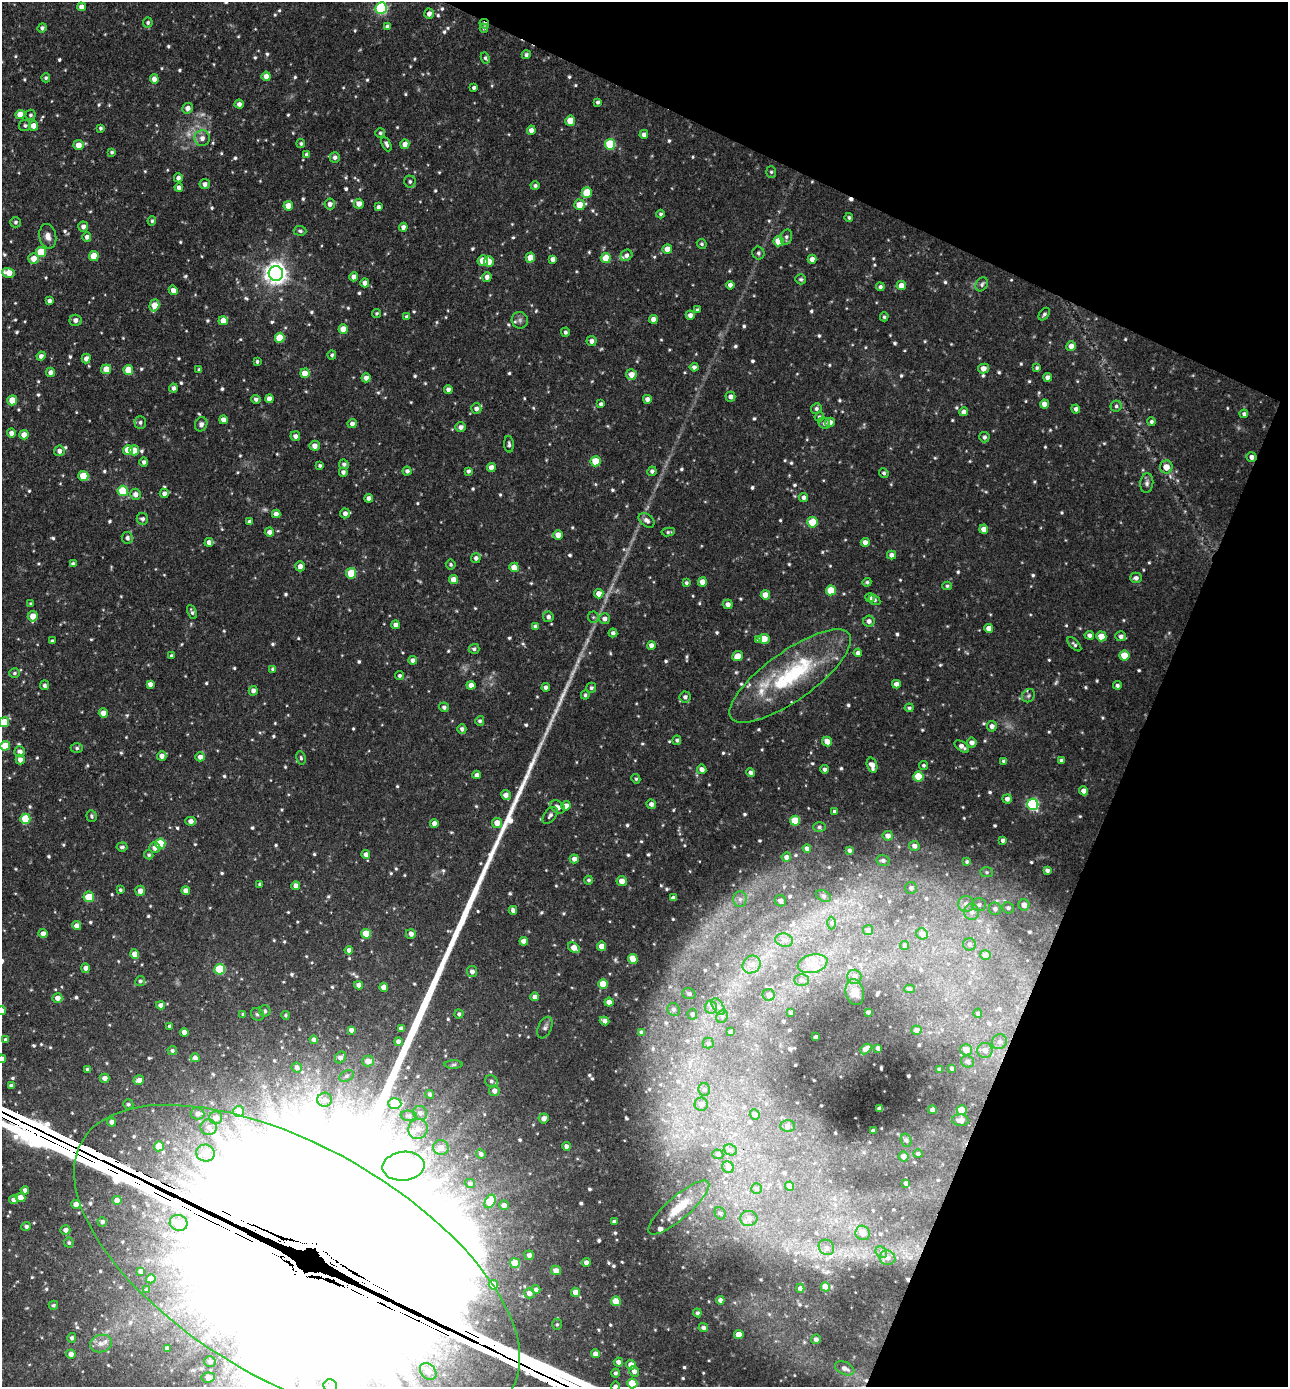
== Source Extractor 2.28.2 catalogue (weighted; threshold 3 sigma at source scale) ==
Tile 8 of 4 x 4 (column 4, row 2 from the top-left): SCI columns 4168-5453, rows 2806-4190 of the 5628 x 5611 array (HDU 1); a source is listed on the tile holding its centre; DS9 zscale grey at full resolution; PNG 1290 x 1389 px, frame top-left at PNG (2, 2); each listed source drawn as its Kron ellipse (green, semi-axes under 4 px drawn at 4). Shown black and unused: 22% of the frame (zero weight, under 3 of 4 exposures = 5% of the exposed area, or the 3 px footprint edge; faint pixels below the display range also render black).
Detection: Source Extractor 2.28.2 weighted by HDU 2 'WHT'; one run over the whole footprint, this tile lists its part. Background 0.262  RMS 0.01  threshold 0.0452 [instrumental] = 3 sigma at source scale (4.5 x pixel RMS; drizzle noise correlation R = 1.50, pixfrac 1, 0.05/0.05 arcsec/px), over >= 5 px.
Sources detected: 867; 8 too faint to see at this stretch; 1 rendered entirely black (masked); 7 inside a brighter object's white glare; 3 cosmic-ray / hot-pixel residue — neither listed nor drawn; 7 inside a brighter listed object's ellipse — not listed separately; of the other 841, all 500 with FLUX_AUTO >= 1.78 (the completeness limit of this list) listed and drawn (341 fainter detections not listed), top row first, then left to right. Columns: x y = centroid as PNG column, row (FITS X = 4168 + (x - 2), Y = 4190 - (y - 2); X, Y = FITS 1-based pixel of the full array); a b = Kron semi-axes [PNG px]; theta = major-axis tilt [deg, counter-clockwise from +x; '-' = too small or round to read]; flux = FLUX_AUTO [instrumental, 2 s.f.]
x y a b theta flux
81 7 4 4 - 6.8
381 8 6 5 - 130
429 14 5 4 - 4.6
148 23 5 5 - 2.1
484 24 5 3 - 2.6
387 27 4 4 - 2.9
42 28 5 4 - 2.7
484 28 4 4 - 1.9
526 55 4 4 - 2.5
485 58 6 4 -62 1.9
266 76 4 4 - 8.4
46 78 4 4 - 1.8
154 79 5 4 - 6.9
474 88 4 3 - 2.6
598 102 4 3 - 2
239 104 4 4 - 3.8
187 108 5 5 - 5.5
20 115 4 4 - 13
30 115 5 5 - 2
570 121 5 5 - 18
25 125 6 5 - 2.4
33 126 5 4 - 9.5
100 128 4 3 - 1.9
531 130 4 4 - 5.2
380 133 5 4 - 1.9
644 134 4 4 - 4.3
202 138 8 7 - 5.5
301 144 4 4 - 2.3
386 144 8 4 -66 3.1
405 144 5 4 - 6.8
610 144 5 5 - 55
78 145 5 5 - 9.7
112 152 4 4 - 1.9
307 155 4 4 - 4.4
335 157 5 5 - 3.4
771 172 6 5 - 1.9
178 178 4 4 - 3.6
410 182 6 6 - 2.4
205 184 5 5 - 4.8
535 186 4 4 - 2.3
179 187 4 4 - 4.7
587 193 5 5 - 31
330 204 5 5 - 4.8
359 204 5 5 - 7.2
579 205 5 5 - 14
288 206 5 4 - 14
378 207 4 3 - 3.2
660 214 4 4 - 2.1
849 217 4 4 - 1.8
152 221 4 4 - 2
16 222 5 5 - 2.2
83 227 5 5 - 4.5
403 227 4 4 - 5.5
300 231 6 5 - 1.9
48 236 12 8 -78 6.6
87 237 4 4 - 4.3
786 237 8 5 77 2.8
779 241 5 5 - 23
702 244 5 4 - 1.9
667 249 5 4 - 9.9
41 252 5 5 - 31
758 253 6 6 - 2.4
626 255 6 5 - 3.8
94 256 5 5 - 23
530 258 5 4 - 13
606 258 5 5 - 19
34 259 5 5 - 10
553 259 4 4 - 4.8
812 259 4 4 - 6.6
483 261 5 5 - 19
489 262 5 4 - 9.3
9 273 6 5 - 15
276 273 7 7 - 760
354 277 4 4 - 5.8
487 277 5 4 - 4.3
801 279 5 5 - 1.8
365 283 4 4 - 5.4
982 284 7 5 57 2.7
730 285 4 4 - 4.5
901 286 5 4 - 9.9
880 287 4 4 - 2.7
173 290 5 4 - 6
49 301 4 4 - 3.8
154 305 6 4 73 17
697 310 4 3 - 1.8
377 313 4 4 - 1.8
1044 314 7 4 53 2.2
690 315 4 4 - 5
407 317 4 4 - 3.4
884 317 4 4 - 1.8
653 319 4 4 - 6.4
76 320 6 5 - 5.3
520 320 8 8 - 4
223 321 4 4 - 11
343 329 5 4 - 15
565 332 5 4 - 2.3
280 338 5 5 - 31
591 341 5 5 - 4.6
1071 346 5 4 - 7.7
332 355 4 4 - 1.9
41 356 4 4 - 4.2
86 358 5 4 - 5.4
257 361 3 3 - 1.9
694 367 4 4 - 3.5
983 368 5 5 - 7.4
1037 368 4 4 - 2.1
106 369 5 5 - 14
128 370 5 5 - 21
199 370 3 3 - 2
51 372 4 4 - 5.8
305 373 5 4 - 14
631 375 5 5 - 9.3
1048 377 4 4 - 5.1
366 378 4 4 - 6.2
173 388 4 4 - 3.2
448 389 4 4 - 4.5
730 397 5 5 - 4.2
256 399 5 4 - 3
269 399 4 4 - 6.8
647 399 4 4 - 4.7
12 400 5 5 - 18
601 404 4 4 - 2.8
1044 404 4 4 - 7.1
1116 406 5 5 - 2.1
476 409 5 5 - 4.2
816 409 5 5 - 2.7
1076 409 4 4 - 4
964 412 4 4 - 5.7
1244 414 4 4 - 2.9
819 417 5 4 - 2
223 420 4 4 - 6.5
140 422 6 6 - 2.7
830 422 5 4 - 6
1151 422 4 4 - 2.3
824 423 6 5 - 2.7
201 424 7 6 - 3.7
352 424 4 4 - 4.1
461 427 5 4 - 4.4
11 433 4 4 - 5.2
24 435 4 4 - 10
295 436 5 5 - 4.3
984 437 5 5 - 2.7
509 444 8 4 -86 2.5
315 446 5 5 - 5.5
128 450 5 5 - 20
134 450 5 5 - 13
59 451 5 5 - 5.1
1252 457 5 5 - 4.4
595 461 5 5 - 30
144 462 5 4 - 3.1
344 464 5 4 - 2.8
320 466 4 4 - 2
1166 467 6 6 - 9.6
491 468 4 4 - 8.2
407 471 4 4 - 3.3
468 471 4 4 - 2.7
652 471 5 4 - 2.8
343 472 4 4 - 3.6
884 473 5 4 - 1.9
83 476 5 5 - 24
1147 483 10 6 84 3.5
123 491 5 5 - 50
164 493 4 4 - 4.8
135 494 5 5 - 5.7
804 497 4 4 - 4.1
369 498 4 4 - 4.9
345 513 5 5 - 4.8
276 514 4 4 - 6.2
142 519 6 5 - 3.3
647 520 9 6 -37 4.7
250 522 4 4 - 4
812 522 5 5 - 27
984 529 4 4 - 8.6
269 532 4 4 - 4.9
668 532 7 4 7 1.9
558 535 5 4 - 11
127 538 6 5 - 3.2
209 542 4 4 - 4.9
865 542 4 4 - 6.4
892 555 4 4 - 6
476 558 5 4 - 3.4
73 564 4 4 - 3.3
451 564 5 5 - 1.9
300 566 5 4 - 5.9
514 567 5 4 - 14
351 573 5 5 - 37
1136 578 6 5 - 4.3
453 580 4 4 - 11
702 582 4 4 - 9.9
867 582 4 4 - 1.9
686 583 4 4 - 2.1
947 586 4 4 - 1.8
831 590 5 5 - 29
599 594 4 4 - 9.2
765 595 4 4 - 13
870 598 5 4 - 3.2
874 600 6 4 -31 2.2
31 604 3 3 - 1.9
728 604 5 5 - 5.3
192 612 7 4 -65 2.4
33 616 5 5 - 11
548 617 5 5 - 3.6
593 617 5 5 - 1.9
605 619 5 5 - 4.6
869 621 6 5 - 4.8
395 625 4 4 - 4.5
535 626 4 4 - 3.9
989 628 4 4 - 8
613 633 4 4 - 3.5
1089 635 5 4 - 3.8
1101 636 5 5 - 17
1121 636 5 5 - 3.6
764 639 5 5 - 19
759 640 4 4 - 3.6
52 641 4 3 - 2.3
1074 644 9 4 -45 2.2
651 645 4 4 - 6.4
474 649 5 5 - 2.6
858 653 4 4 - 4.4
1124 655 5 5 - 20
171 656 4 3 - 1.8
737 656 5 4 - 12
413 660 4 4 - 4.3
273 669 4 4 - 3.2
14 673 5 5 - 2.1
399 676 4 4 - 2.2
790 676 72 24 35 110
150 684 4 4 - 4.9
896 684 4 4 - 6.1
44 685 5 4 - 2.6
471 685 4 4 - 7.9
1117 685 4 4 - 2.5
546 687 4 4 - 4.6
591 688 5 5 - 2.3
253 691 5 4 - 4.4
585 695 4 3 - 1.9
1028 696 7 6 - 2.3
685 697 5 5 - 3.4
444 707 5 4 - 3
909 708 4 4 - 2
103 713 5 4 - 9.8
480 721 5 4 - 2.6
4 722 5 5 - 22
992 726 5 5 - 4.6
462 729 5 4 - 3.2
677 740 4 4 - 2.5
827 741 5 4 - 9.6
972 743 5 5 - 5.2
5 746 5 5 - 26
962 746 8 4 -36 5.2
77 748 6 5 - 2.3
20 751 5 5 - 4.8
162 756 5 4 - 5.3
200 757 4 4 - 5.8
301 758 7 4 -80 1.8
20 760 5 4 - 5.5
1004 761 4 4 - 3.2
1061 761 4 4 - 2.9
872 765 8 5 -73 8.2
924 765 4 4 - 1.9
702 769 5 4 - 5.5
824 769 4 4 - 3.3
751 773 4 4 - 3.9
477 775 4 4 - 4.6
918 776 5 5 - 36
636 779 5 4 - 1.8
1084 791 4 4 - 7.2
506 795 5 4 - 6.3
1007 799 4 4 - 4.7
651 804 5 4 - 4.3
1033 804 5 5 - 130
566 806 4 4 - 7.3
557 807 8 6 -35 6
834 811 3 3 - 2.2
550 815 10 5 52 3.4
92 816 6 5 - 1.9
25 819 5 5 - 33
191 821 5 4 - 5.8
795 821 5 5 - 32
434 823 4 4 - 6.2
497 823 5 5 - 13
819 827 6 5 - 2.2
888 836 5 5 - 5.8
1003 840 4 4 - 2.9
160 844 5 5 - 43
914 846 5 5 - 3.9
122 847 5 4 - 2.3
155 848 5 5 - 5.4
807 849 4 4 - 3.4
850 850 4 4 - 2.6
366 854 4 4 - 5.5
149 855 5 4 - 1.8
786 857 5 4 - 4.2
574 859 4 4 - 5.4
883 860 6 5 - 3
967 862 4 4 - 1.9
1047 870 4 3 - 3.6
987 872 6 5 - 1.9
588 880 4 4 - 2
622 881 5 5 - 9.7
260 884 4 3 - 2.4
296 886 4 4 - 6.7
911 888 6 6 - 3.3
120 890 4 4 - 1.9
186 890 4 4 - 6.8
140 891 5 5 - 6.5
823 896 8 5 -27 2.5
89 897 5 5 - 23
673 898 4 4 - 4.6
740 899 8 6 89 4.5
780 901 6 5 - 3.9
966 904 8 8 - 5.4
979 905 7 6 - 2.8
1024 905 5 5 - 7.1
1008 908 6 5 - 2.6
995 909 6 6 - 3.2
513 910 4 4 - 4.3
972 912 8 7 - 4.6
831 923 6 4 89 1.9
77 926 4 4 - 7.1
868 930 5 5 - 3.5
43 933 4 4 - 5.4
366 934 5 5 - 24
411 934 5 4 - 4.9
922 934 6 5 - 6
784 940 9 6 -12 4.6
524 941 4 4 - 9.1
970 944 6 6 - 2.5
602 946 4 4 - 11
905 946 4 4 - 2.7
574 948 6 4 -32 11
349 950 4 4 - 4
135 954 4 4 - 11
985 955 5 5 - 5.9
633 959 5 4 - 20
752 964 9 8 - 7.3
813 964 15 9 14 11
86 968 5 4 - 5.1
220 969 5 5 - 41
472 971 5 5 - 4.9
854 977 7 7 - 3.4
802 980 7 5 1 2.7
140 981 5 4 - 2.2
603 984 5 4 - 25
359 985 4 4 - 5.8
384 987 4 4 - 9.3
909 989 5 4 - 1.9
855 992 13 9 -76 6.6
689 994 6 5 - 2.6
769 995 6 6 - 5.4
535 997 4 4 - 5
57 998 5 5 - 7.2
609 1002 4 4 - 9.1
161 1005 4 4 - 5.3
711 1007 6 6 - 3.1
718 1007 9 5 -57 3.7
674 1009 6 6 - 2.8
2 1011 4 4 - 4.8
265 1011 6 5 - 2.4
868 1012 4 3 - 2.1
791 1013 4 3 - 2
978 1013 5 4 - 2
243 1014 4 4 - 1.8
257 1014 7 6 - 2.5
459 1014 4 4 - 2.3
692 1014 5 5 - 2.8
285 1015 4 4 - 1.8
722 1016 7 5 69 2.4
604 1021 5 4 - 4.7
170 1026 3 3 - 2
545 1027 11 6 66 4
401 1028 4 4 - 4
351 1030 4 4 - 4.1
917 1030 5 4 - 4.7
184 1032 4 4 - 6.9
641 1032 3 3 - 1.9
730 1032 4 4 - 3.4
816 1037 4 3 - 2.8
6 1040 4 4 - 3.6
314 1040 4 4 - 4.5
398 1042 4 4 - 4.7
999 1042 8 7 - 3.5
708 1043 5 5 - 1.9
878 1048 4 3 - 2.8
866 1049 6 4 42 6.5
172 1050 5 4 - 2.3
966 1050 6 5 - 11
985 1050 7 7 - 6
340 1057 6 5 - 4.9
195 1058 4 4 - 5.4
2 1059 4 4 - 5.6
368 1061 6 5 - 8
968 1062 6 6 - 3.9
454 1065 9 4 1 2
297 1067 5 5 - 3.2
952 1068 3 3 - 2.1
87 1069 4 4 - 2.5
940 1069 4 4 - 4.2
347 1076 8 5 27 2.6
104 1078 5 4 - 5.3
139 1080 5 4 - 7.1
491 1081 6 6 - 2.9
11 1086 4 4 - 3.6
704 1090 6 6 - 2.1
494 1091 5 5 - 5.9
430 1094 4 4 - 2
325 1100 7 7 - 4.1
128 1104 5 5 - 2.1
395 1104 7 5 -2 30
701 1104 6 6 - 5.3
880 1109 4 4 - 8
932 1110 4 4 - 5.1
962 1110 5 4 - 17
239 1111 5 5 - 7.3
198 1113 7 6 - 4.4
420 1113 7 6 - 4
755 1114 5 4 - 4.3
409 1116 8 5 -5 2.1
216 1118 6 6 - 5.9
544 1118 5 5 - 6.2
960 1120 8 5 -4 6.1
111 1122 4 4 - 5.1
787 1126 7 6 - 2.2
209 1127 8 8 - 4.4
418 1129 10 9 - 7.9
873 1131 4 3 - 3
906 1140 7 5 -75 2.2
159 1146 5 5 - 15
566 1146 4 4 - 5.1
441 1148 7 7 - 7.6
730 1150 7 5 -21 2.1
205 1153 9 8 - 7.3
481 1154 5 4 - 3.2
718 1154 5 5 - 2.7
918 1154 5 4 - 2.2
903 1157 5 5 - 5.6
403 1166 21 14 6 41
728 1167 6 5 - 5.2
470 1183 5 4 - 2.2
906 1183 4 3 - 3.6
790 1186 4 4 - 11
756 1189 5 5 - 2
25 1190 4 4 - 4.2
21 1197 5 4 - 9.3
14 1200 4 4 - 4.5
117 1200 4 4 - 8.2
490 1201 7 5 61 29
76 1204 4 4 - 8.4
504 1205 5 4 - 5
679 1208 39 11 41 29
720 1213 6 5 - 2.1
749 1218 9 7 0 5.1
102 1222 5 4 - 3.2
614 1222 4 4 - 3.2
179 1223 9 8 - 11
26 1226 5 4 - 2.6
65 1230 5 4 - 4.9
863 1233 7 7 - 9.3
69 1243 5 5 - 1.9
826 1247 8 7 - 4.1
881 1252 6 5 - 2.5
529 1255 5 4 - 3.6
887 1258 8 7 - 4.8
586 1262 4 4 - 4.4
515 1263 5 5 - 26
297 1265 248 117 -30 260000
556 1270 5 4 - 8
141 1271 4 4 - 3.8
151 1279 5 4 - 8.5
493 1285 5 4 - 14
825 1287 5 4 - 13
800 1288 4 4 - 3.2
536 1289 4 4 - 4.1
147 1290 3 3 - 1.9
576 1292 4 4 - 9.6
529 1293 5 5 - 6.5
720 1300 4 4 - 4
616 1301 5 5 - 22
53 1305 5 4 - 1.8
697 1313 4 4 - 2.6
557 1324 6 5 - 2
703 1328 4 4 - 3.3
739 1334 5 4 - 11
72 1338 5 4 - 2.5
816 1339 5 4 - 4.4
101 1344 11 8 13 6.9
167 1349 4 4 - 5.2
71 1354 4 4 - 5.3
595 1354 4 4 - 6.5
210 1361 6 5 - 2.7
618 1362 4 4 - 4.3
631 1365 5 4 - 7.6
845 1368 10 6 -25 5.3
634 1371 5 5 - 5.7
428 1372 9 7 -46 7.9
615 1373 4 4 - 2.2
208 1377 7 5 6 7.7
632 1383 5 5 - 38
330 1386 7 6 - 7
615 1386 4 4 - 2.7
Overlapping masked pixels (flux is a lower limit): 3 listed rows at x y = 484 24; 1252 457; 297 1265
Isophote crosses this tile's border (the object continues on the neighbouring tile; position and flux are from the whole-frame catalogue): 8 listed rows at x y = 381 8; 4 722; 2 1011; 2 1059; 297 1265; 632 1383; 330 1386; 615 1386